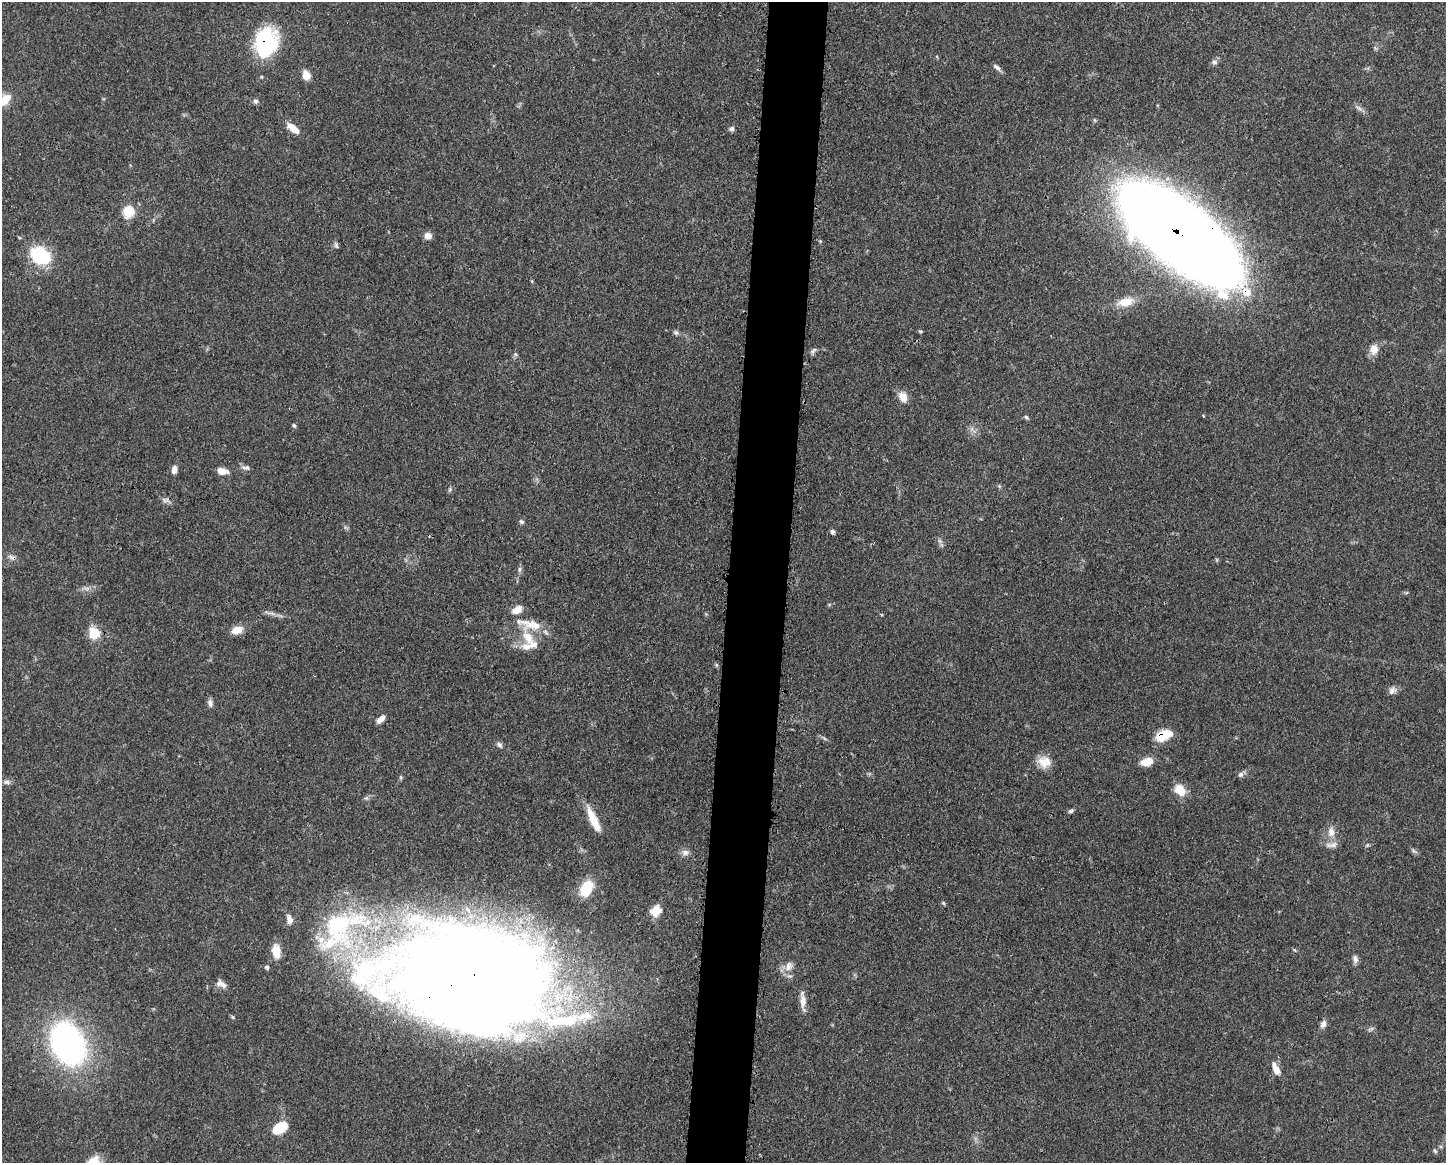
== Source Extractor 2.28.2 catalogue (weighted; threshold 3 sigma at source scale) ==
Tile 8 of 3 x 4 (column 2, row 3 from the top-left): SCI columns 1563-3006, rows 1164-2324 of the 4681 x 4647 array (HDU 1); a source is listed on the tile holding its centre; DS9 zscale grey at full resolution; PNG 1448 x 1165 px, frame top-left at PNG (2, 2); no overlay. Shown black and unused: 4% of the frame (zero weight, under 3 of 4 exposures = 1% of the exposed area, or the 3 px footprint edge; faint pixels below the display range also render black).
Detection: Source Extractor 2.28.2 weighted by HDU 2 'WHT'; one run over the whole footprint, this tile lists its part. Background 0.0597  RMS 0.0031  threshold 0.0141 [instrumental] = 3 sigma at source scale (4.5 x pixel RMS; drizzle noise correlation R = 1.50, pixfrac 1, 0.05/0.05 arcsec/px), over >= 5 px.
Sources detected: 85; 1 too faint to see at this stretch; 3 inside a brighter object's white glare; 1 cosmic-ray / hot-pixel residue — not listed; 8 inside a brighter listed object's ellipse — not listed separately; the other 72 listed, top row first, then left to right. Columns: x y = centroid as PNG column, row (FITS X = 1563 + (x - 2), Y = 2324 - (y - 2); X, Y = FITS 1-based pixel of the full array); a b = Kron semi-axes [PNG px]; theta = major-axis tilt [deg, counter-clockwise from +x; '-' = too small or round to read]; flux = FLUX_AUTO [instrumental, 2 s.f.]
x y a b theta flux
266 42 24 17 79 35
1214 62 8 5 -11 0.82
997 67 11 5 -37 1.1
306 75 9 7 -74 3.4
4 100 18 10 38 5.7
255 101 7 6 - 0.78
293 128 16 7 -39 3.7
731 129 7 6 - 0.83
128 212 6 6 - 17
1180 234 92 35 -38 1100
428 236 8 8 - 1.9
336 245 9 5 -75 0.69
40 255 12 9 -28 38
1125 302 23 11 11 4.8
920 331 5 3 - 0.42
676 333 8 5 -5 0.74
1374 349 11 9 76 3.1
813 350 10 5 48 0.82
515 354 6 4 -45 0.48
903 397 12 9 -62 3.3
1026 417 6 5 - 0.54
294 425 6 4 -62 0.49
247 467 8 6 -33 0.94
174 470 9 6 83 1.8
222 471 11 6 -13 3.2
450 489 7 4 72 0.47
165 500 13 6 -9 1.1
521 522 6 5 - 0.71
832 531 5 5 - 1
519 569 9 4 89 0.74
517 610 12 8 33 2.8
530 624 37 11 -12 7
237 630 13 8 20 3.7
94 633 16 14 -62 5.4
528 637 22 12 -59 6.1
1392 690 11 9 45 1.4
210 703 11 6 -79 1.2
381 719 11 6 45 2
1163 735 16 9 23 9
824 738 7 4 -20 0.54
499 745 9 6 -48 0.91
1044 762 16 15 - 4.2
1147 762 13 8 14 4.4
1241 774 8 7 - 0.92
6 782 8 6 -4 0.95
1180 790 14 10 -50 5.2
366 798 5 5 - 0.55
1071 811 7 5 17 0.62
593 820 30 8 -65 6.5
1331 832 13 9 -86 2.7
1367 845 7 4 45 0.42
1414 851 11 4 -36 0.69
685 852 9 8 - 1.5
586 888 15 10 63 11
943 903 6 3 -70 0.37
656 911 13 11 41 3.9
338 926 71 51 -70 57
276 951 12 8 -84 5.9
1355 959 11 6 -82 1.2
789 966 15 10 70 2.6
267 967 6 5 - 0.6
479 976 131 76 -14 680
221 984 14 7 -26 1.8
803 1001 20 8 -87 2.6
233 1017 6 4 -70 0.39
1323 1024 10 7 59 1.4
1371 1029 9 4 31 0.62
68 1044 32 22 -65 120
1276 1069 15 7 -65 3.2
280 1128 17 10 34 7.9
1435 1151 7 4 -46 0.48
93 1162 16 12 52 6.5
Overlapping masked pixels (flux is a lower limit): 4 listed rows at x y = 266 42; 1180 234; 1163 735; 479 976
Isophote crosses this tile's border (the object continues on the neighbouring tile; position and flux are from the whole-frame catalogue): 3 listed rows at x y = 4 100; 1180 234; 93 1162